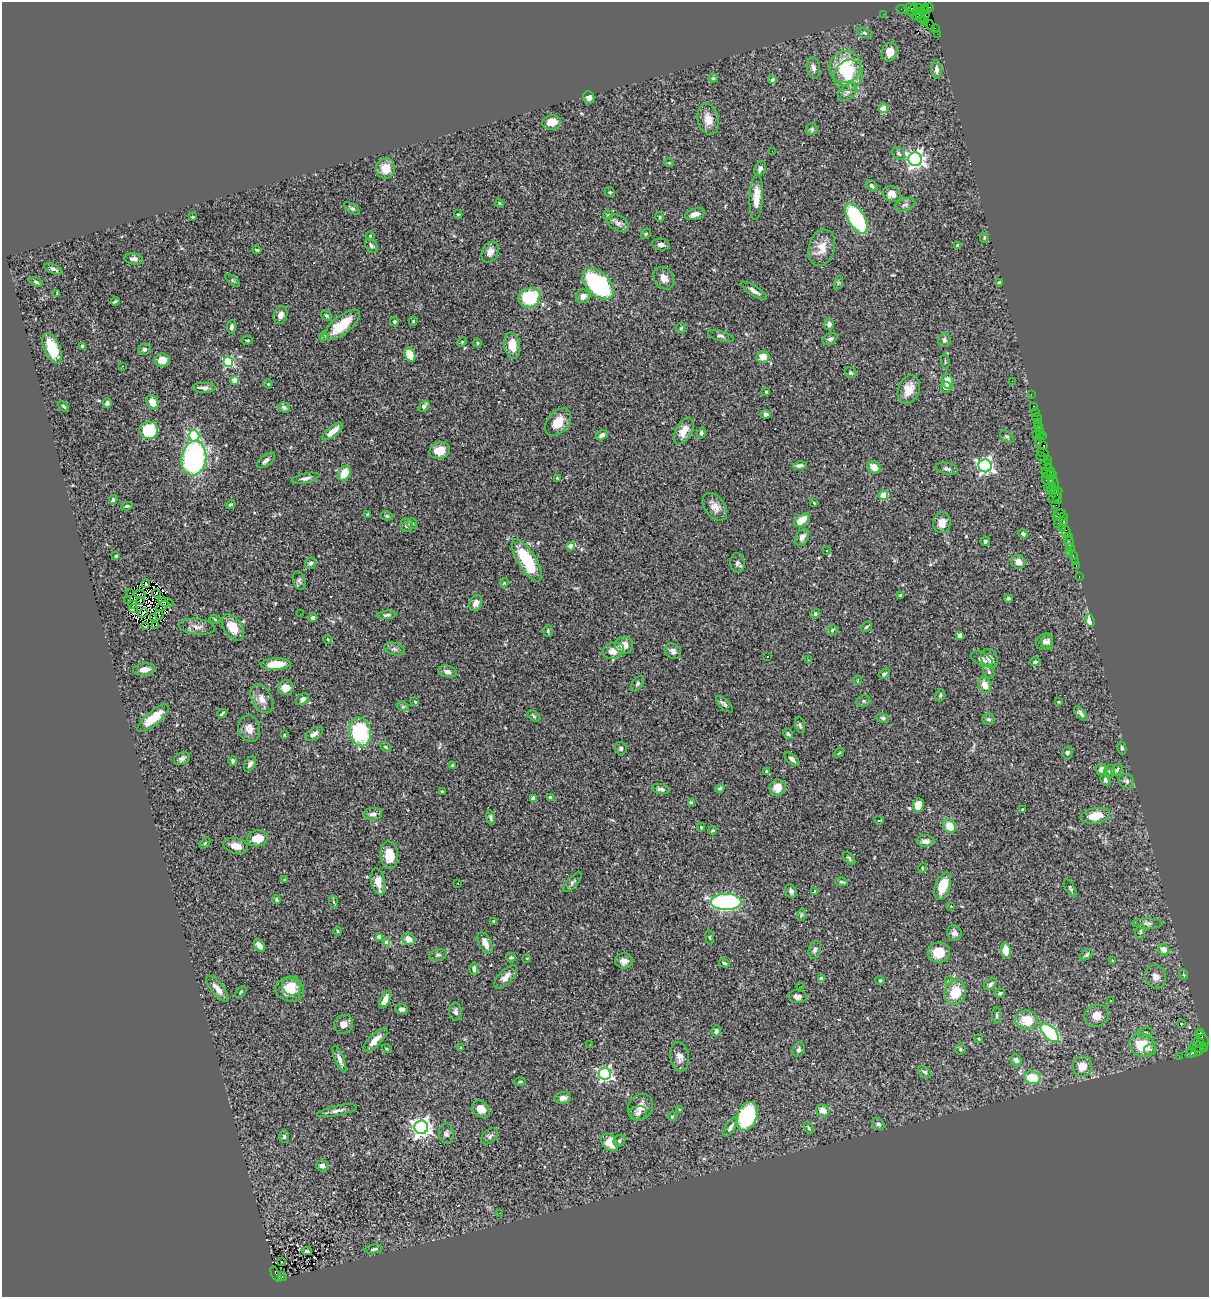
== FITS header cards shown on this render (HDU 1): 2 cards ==
NAXIS1  =                 1207
NAXIS2  =                 1295

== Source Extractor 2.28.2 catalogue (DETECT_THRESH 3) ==
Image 1207 x 1295 px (HDU 1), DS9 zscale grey, 1 PNG px = 1 image px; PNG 1211 x 1299 px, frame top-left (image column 1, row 1295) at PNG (2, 2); each listed source drawn as its Kron ellipse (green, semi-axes under 4 px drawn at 4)
Background 1.31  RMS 0.064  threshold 0.191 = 3 sigma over >= 5 px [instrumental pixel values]
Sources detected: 422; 4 with non-positive FLUX_AUTO (blend fragments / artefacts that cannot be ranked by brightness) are neither listed nor drawn; the other 418 listed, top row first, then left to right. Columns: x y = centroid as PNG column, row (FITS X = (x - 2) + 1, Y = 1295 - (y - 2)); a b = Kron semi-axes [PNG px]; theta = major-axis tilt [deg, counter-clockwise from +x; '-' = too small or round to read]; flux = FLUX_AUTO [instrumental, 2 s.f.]
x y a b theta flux
910 8 5 3 - 110
918 8 3 2 - 44
929 8 5 2 - 20
902 9 5 2 - 19
913 10 7 3 70 150
924 10 5 2 - 38
884 14 2 2 - 16
918 14 7 4 42 350
925 14 11 4 88 170
920 18 5 3 - 190
923 21 3 3 - 35
930 25 6 2 -43 57
935 28 4 2 - 38
865 33 8 4 -27 7.4
937 34 2 2 - 14
889 52 9 7 71 46
845 67 16 15 - 210
813 68 11 6 -81 18
936 69 9 5 -90 16
848 75 16 13 62 100
713 78 4 4 - 5.8
773 80 4 4 - 12
847 92 11 7 43 18
589 97 6 5 - 19
883 108 5 4 - 67
708 119 15 10 -77 46
552 122 9 7 14 61
812 129 6 5 - 7.3
772 151 2 2 - 45
899 153 7 5 -48 11
915 159 7 6 - 1800
669 163 5 3 - 3.5
386 168 10 9 - 60
760 169 8 5 63 14
872 186 7 4 -46 9.4
610 192 5 4 - 5.5
892 194 9 7 -28 31
756 197 23 6 87 57
499 203 4 3 - 4
905 205 10 6 20 13
352 208 9 4 -34 9.1
458 214 4 4 - 4.9
695 214 10 5 17 24
608 215 5 5 - 6.2
193 217 4 3 - 4.6
659 217 5 4 - 5.8
856 218 17 8 -59 530
618 223 11 7 -28 18
646 234 6 4 45 6.3
370 236 4 4 - 5.3
984 238 5 4 - 5.7
661 245 9 5 -8 15
957 245 4 3 - 5.6
371 246 8 5 -51 10
822 248 18 13 74 56
257 250 4 3 - 5.4
490 252 11 8 65 27
134 259 9 5 -8 16
53 269 10 4 -23 13
664 278 12 9 -54 29
233 281 8 4 -39 6.3
36 282 7 4 -17 7.6
838 283 7 4 71 7.1
1000 283 4 3 - 8.9
598 284 19 11 -46 490
754 291 15 5 -32 20
57 294 4 2 - 4.5
583 296 7 6 - 30
530 298 11 9 24 240
115 301 4 2 - 6
281 315 9 6 70 24
327 316 6 4 -34 6.5
413 321 4 4 - 5.1
395 322 4 4 - 6.3
829 324 5 5 - 15
342 325 22 8 38 100
232 327 7 4 84 12
681 328 5 5 - 6
323 336 4 4 - 9.2
721 336 13 5 -16 12
830 339 8 5 26 11
247 340 6 3 7 4.9
944 340 7 6 - 13
462 342 5 4 - 4.9
477 343 4 4 - 5.1
512 345 13 8 -80 65
83 346 4 3 - 8
52 348 16 7 -67 140
144 349 6 5 - 9.8
410 355 7 5 -65 93
763 357 6 6 - 42
162 360 8 6 7 53
228 362 5 5 - 360
945 362 7 3 -85 4.7
122 366 3 2 - 5.7
851 373 6 5 - 7.4
235 381 4 4 - 110
947 381 7 5 -79 45
1012 381 2 2 - 1.6
268 384 5 4 - 4.1
946 387 5 5 - 18
204 388 11 5 -2 18
909 389 14 10 69 58
766 392 4 3 - 4.6
1031 394 2 2 - 17
152 402 8 5 -62 49
107 403 5 4 - 12
64 406 6 3 -48 6.1
424 406 7 4 53 13
1034 406 3 2 - 62
284 407 6 5 - 12
1035 412 2 2 - 18
765 414 5 4 - 14
1037 418 5 3 - 63
558 422 16 10 48 62
1037 422 3 2 - 75
1038 427 3 2 - 52
149 430 9 8 - 180
1039 430 4 2 - 49
333 431 12 5 39 47
684 431 15 8 61 49
701 433 5 4 - 9.2
1040 433 4 3 - 38
602 435 6 4 30 14
1036 435 3 2 - 33
194 436 5 5 - 360
1042 436 3 2 - 37
1007 437 7 5 -39 7.7
1038 442 3 3 - 94
1043 445 4 3 - 58
440 451 10 8 19 57
1043 453 6 2 -19 94
1042 457 6 3 -23 51
194 458 17 12 83 730
1047 459 4 2 - 56
266 460 11 5 37 15
1046 464 6 5 - 330
800 465 7 3 11 12
985 466 7 6 - 1400
874 467 7 6 - 35
947 469 11 5 -13 13
1047 471 7 4 61 230
1051 472 5 3 - 63
344 473 8 6 61 78
1050 475 6 3 7 150
305 478 14 5 12 15
557 478 3 3 - 4
1048 481 6 2 -18 110
1053 482 7 2 -63 180
1052 486 3 3 - 140
1048 488 4 3 - 210
1053 490 6 4 4 220
883 495 5 4 - 91
1055 496 9 4 47 140
1058 499 5 3 - 100
113 500 5 3 - 6
814 503 4 3 - 3.3
230 505 5 4 - 6.9
1056 505 2 2 - 9.1
127 506 6 4 10 6.5
715 507 16 10 -53 40
368 514 3 3 - 4.1
1059 514 6 2 18 100
387 516 6 4 -15 7.3
1063 516 3 3 - 25
1057 517 3 2 - 250
802 520 9 5 37 77
1064 521 3 2 - 64
412 523 5 5 - 6.4
942 523 10 8 85 35
1058 523 2 2 - 26
406 525 7 6 - 11
1063 528 2 2 - 32
1066 532 6 4 -74 120
1023 534 5 4 - 9.6
802 537 9 6 56 20
1068 537 3 2 - 65
985 541 5 4 - 8.3
1069 542 6 3 -62 81
571 546 4 4 - 34
1070 548 4 3 - 32
826 550 3 3 - 11
1070 552 3 2 - 19
1073 555 3 2 - 68
116 556 3 3 - 5.2
527 560 24 9 -58 210
1075 561 2 2 - 7.4
1018 562 7 6 - 35
311 563 6 5 - 9.9
737 563 10 7 -82 15
1076 566 3 2 - 38
1079 577 3 2 - 18
299 581 9 6 -74 12
146 583 4 2 - 1.2
504 583 4 3 - 3.7
130 593 2 2 - 4.6
156 593 4 2 - 3
140 594 6 2 -6 2.3
900 595 3 3 - 7.3
1008 598 4 4 - 7.9
128 601 4 2 - 1.1
140 601 3 2 - 3.3
166 602 7 2 -13 4.2
476 603 8 6 66 24
133 604 3 2 - 1.6
162 606 7 2 35 4.1
133 608 4 3 - 4.6
143 613 5 2 - 2.5
300 614 2 2 - 3.6
815 614 5 4 - 6.7
159 615 5 2 - 5.3
387 615 9 4 4 9.7
154 618 3 2 - 12
313 618 4 4 - 14
215 619 6 3 -19 4.1
1090 620 6 4 -72 40
155 625 3 2 - 3.2
145 627 3 2 - 4.1
197 627 18 8 -7 27
866 627 6 4 37 5.7
233 628 15 9 -55 74
832 630 6 4 47 6.3
548 631 6 5 - 6.1
960 635 4 4 - 34
328 640 4 3 - 3.5
1044 642 8 7 - 16
1048 642 8 5 -86 14
624 645 9 8 - 41
394 649 10 6 -16 13
613 651 11 8 15 43
673 651 9 7 -33 17
768 656 2 2 - 4.2
990 658 10 8 -61 27
982 659 12 6 -25 23
808 660 2 2 - 2.7
1035 662 5 4 - 7.7
275 664 15 5 3 81
144 669 11 6 6 32
447 672 9 6 -14 18
989 672 7 5 -61 7.5
884 674 6 4 33 7.7
858 680 4 3 - 3.1
637 684 9 5 54 8.5
985 685 8 6 -68 41
286 688 8 7 - 43
940 695 6 4 70 6.7
262 699 15 10 -62 39
303 699 7 5 35 16
863 701 7 5 22 9.2
415 702 3 3 - 3.7
1059 702 3 3 - 3.6
724 704 10 5 -44 12
403 707 6 4 -18 6.6
222 713 5 2 - 6.3
1081 713 9 4 -50 12
534 716 7 4 -37 7.8
153 718 20 7 40 82
883 718 6 5 - 8.7
988 719 6 5 - 8.9
800 725 8 5 -75 8.9
249 729 13 10 -76 34
360 732 14 11 -76 320
314 734 10 5 31 17
788 734 5 4 - 9
284 735 3 2 - 3.4
385 747 5 4 - 6.4
621 748 6 6 - 9.2
1122 748 6 4 -78 8.2
839 753 5 3 - 3.4
1067 753 6 5 - 9.7
182 759 8 6 26 15
792 759 9 4 -41 14
233 761 4 4 - 8.7
250 764 8 5 60 13
452 765 4 3 - 6.1
1102 769 6 5 - 21
1117 770 7 4 49 9.5
767 771 4 4 - 7.7
1110 771 6 5 - 6.8
1105 780 6 5 - 9.6
1127 781 8 6 -36 11
720 788 5 4 - 7.4
778 788 8 8 - 39
661 789 9 5 -14 13
442 792 3 2 - 5.2
550 797 3 3 - 16
533 798 4 4 - 32
691 803 4 3 - 9.5
918 805 6 5 - 64
1023 810 3 3 - 5.2
373 814 9 6 6 21
1095 816 15 7 11 84
491 818 7 4 -78 9.5
879 820 4 2 - 3
949 826 7 6 - 65
701 827 4 3 - 4.9
713 830 4 3 - 5.2
258 838 10 8 5 63
926 841 9 6 -2 18
205 843 6 4 45 5.1
236 846 13 7 -13 45
389 855 14 9 -86 77
849 858 7 4 -48 7.6
922 868 5 3 - 3.2
284 880 3 2 - 2.8
378 882 13 7 -79 41
573 882 12 5 48 13
842 882 6 4 -9 6.9
458 883 3 3 - 4.6
943 886 14 7 70 96
1070 888 10 4 -59 7.9
791 891 7 5 -67 13
815 891 3 3 - 3.6
277 900 4 3 - 6.6
334 902 6 3 -70 6.2
726 902 15 8 0 710
951 906 3 3 - 2.3
801 915 6 4 72 6.9
494 921 3 3 - 5.4
1147 924 15 5 -1 15
338 931 4 4 - 4.9
1140 932 7 5 75 8.3
954 933 8 7 - 16
379 937 4 4 - 38
710 937 7 3 -82 4.4
409 939 7 5 -34 42
387 943 4 4 - 58
485 943 12 6 -64 33
259 945 7 4 -51 34
815 950 9 5 74 12
1006 950 7 4 -82 82
1164 950 6 5 - 39
939 952 11 10 - 76
438 955 9 5 8 10
1086 955 7 4 38 9.6
511 957 5 4 - 6.4
527 958 4 2 - 2.9
624 961 9 7 -7 25
1113 961 4 3 - 5.2
724 963 6 4 -19 7.2
474 969 6 4 -85 11
1184 975 5 3 - 4.5
506 977 14 7 46 28
1156 977 12 10 -69 28
821 979 4 4 - 28
880 980 5 4 - 5
948 980 4 4 - 5.3
990 984 7 5 38 11
292 986 10 9 - 52
801 986 3 2 - 3.9
217 989 16 6 -51 30
289 990 14 11 -16 90
241 992 7 2 46 3.8
955 992 12 10 69 96
1000 993 5 4 - 6.9
797 997 9 6 -5 17
385 1000 9 4 64 31
1111 1000 3 2 - 6.4
401 1009 6 5 - 15
456 1012 9 6 -87 15
997 1015 8 3 -90 6.9
1096 1016 12 10 17 46
1026 1020 11 9 -2 90
343 1024 10 9 - 29
1181 1024 3 2 - 4
716 1031 5 4 - 8.8
1200 1032 3 3 - 410
1050 1033 11 6 -46 320
1145 1033 8 5 10 10
1202 1038 9 4 -51 120
979 1039 4 3 - 4.3
375 1040 16 6 44 39
1199 1043 6 4 -49 81
590 1045 2 2 - 2.1
1142 1045 13 11 -31 110
1198 1047 9 5 2 260
1204 1047 4 2 - 69
461 1048 4 4 - 3.8
387 1049 5 3 - 3.7
960 1049 5 5 - 7.3
799 1050 7 6 - 10
1150 1050 6 5 - 11
1197 1051 7 3 30 180
1191 1053 6 4 54 180
680 1057 15 9 -82 30
1179 1057 2 2 - 19
339 1059 14 4 -68 20
1016 1060 6 5 - 18
1082 1066 10 9 - 58
925 1072 7 5 -34 10
605 1074 6 6 - 1000
1032 1078 8 6 -7 120
520 1082 6 4 1 5.3
563 1098 8 6 7 21
640 1107 14 12 49 45
481 1109 9 7 -40 52
679 1109 3 2 - 3.1
337 1111 20 5 12 19
823 1111 7 5 -26 42
638 1113 9 7 16 16
672 1117 4 4 - 4.6
747 1117 15 10 69 410
878 1124 7 5 -42 11
421 1127 7 6 - 2200
730 1127 11 4 57 15
809 1128 6 4 -61 5.8
446 1133 10 7 -90 14
490 1136 10 6 41 13
284 1137 6 5 - 7.5
619 1141 6 5 - 10
609 1142 10 7 -51 72
322 1166 6 5 - 15
499 1213 2 2 - 3.2
374 1249 9 4 10 8.5
307 1251 5 3 - 5.5
281 1262 2 2 - 5.7
276 1274 8 3 -60 290
282 1277 5 3 - 210
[4 non-positive-flux detections neither listed nor drawn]